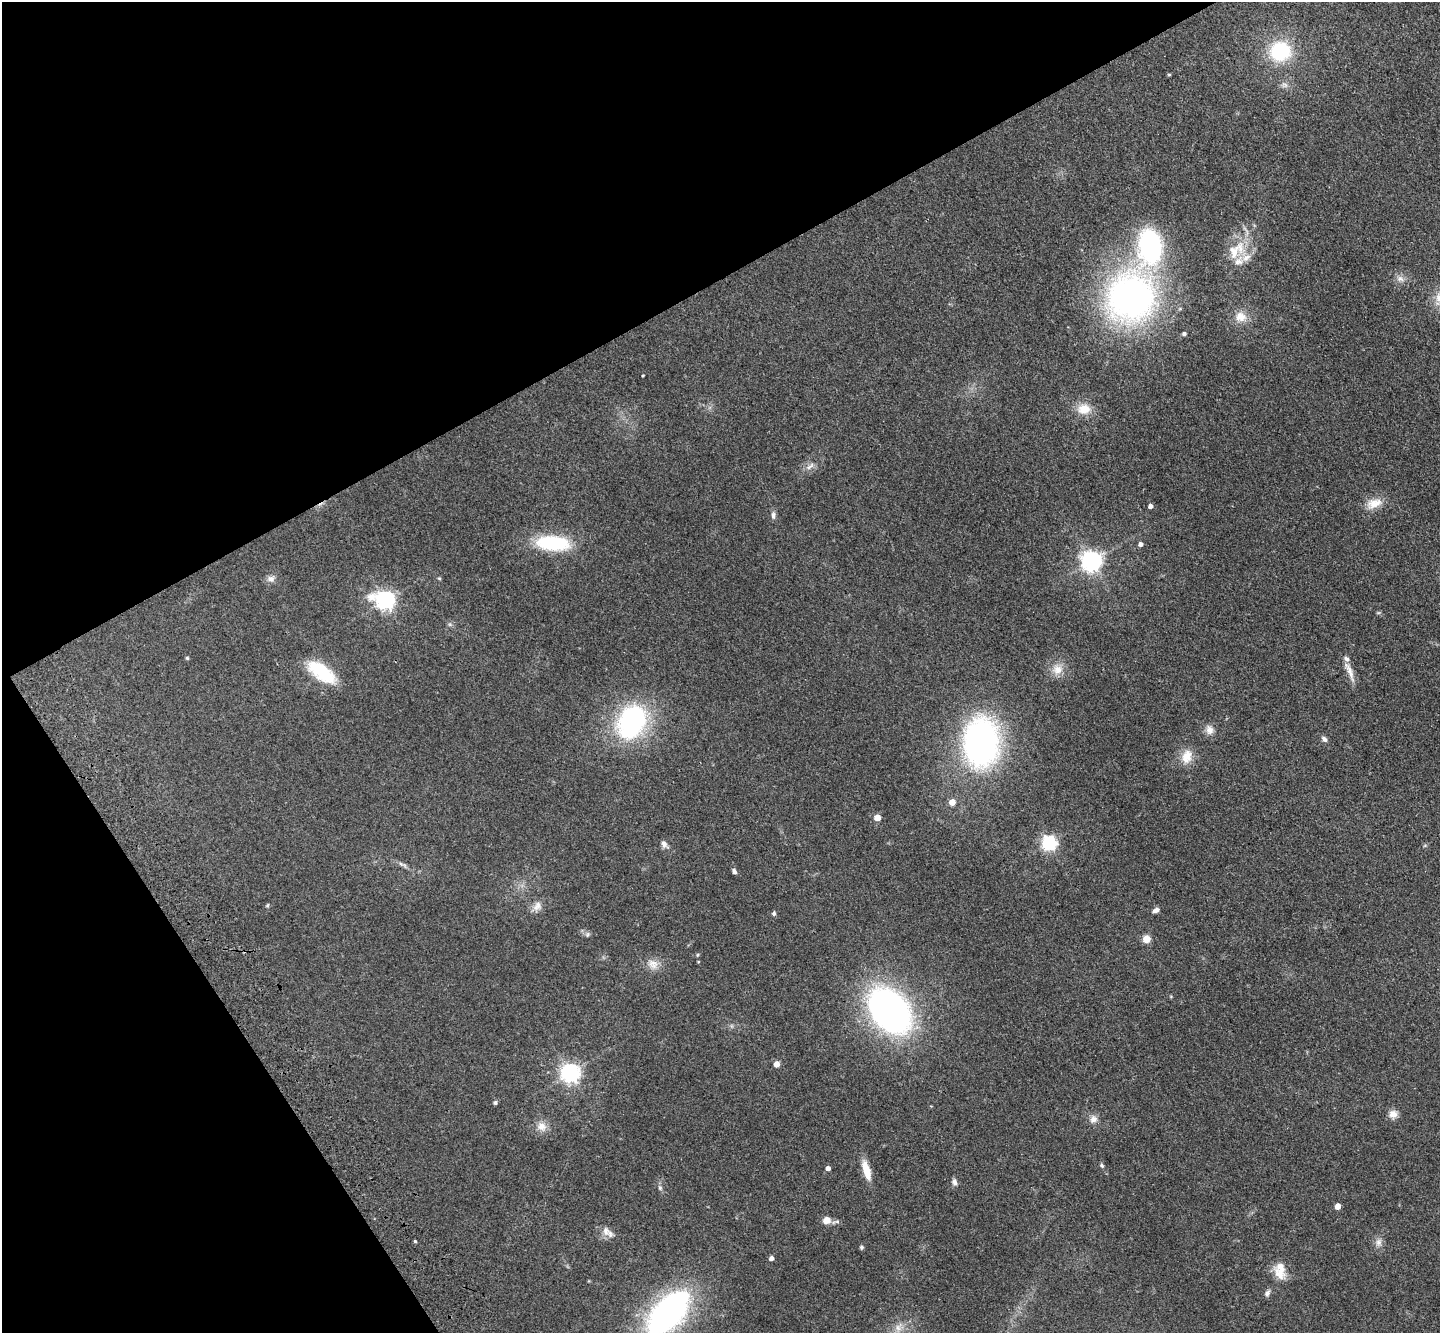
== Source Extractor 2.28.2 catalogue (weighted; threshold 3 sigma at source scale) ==
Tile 5 of 4 x 4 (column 1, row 2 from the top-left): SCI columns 106-1543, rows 3019-4349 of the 5965 x 5897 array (HDU 1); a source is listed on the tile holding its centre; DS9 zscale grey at full resolution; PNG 1442 x 1335 px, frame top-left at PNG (2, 2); no overlay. Shown black and unused: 29% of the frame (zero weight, under 3 of 4 exposures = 6% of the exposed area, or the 3 px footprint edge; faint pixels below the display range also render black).
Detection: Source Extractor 2.28.2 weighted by HDU 2 'WHT'; one run over the whole footprint, this tile lists its part. Background 0.115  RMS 0.0064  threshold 0.0287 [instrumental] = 3 sigma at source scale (4.5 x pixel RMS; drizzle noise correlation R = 1.50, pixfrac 1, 0.05/0.05 arcsec/px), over >= 5 px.
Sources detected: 71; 5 inside a brighter listed object's ellipse — not listed separately; the other 66 listed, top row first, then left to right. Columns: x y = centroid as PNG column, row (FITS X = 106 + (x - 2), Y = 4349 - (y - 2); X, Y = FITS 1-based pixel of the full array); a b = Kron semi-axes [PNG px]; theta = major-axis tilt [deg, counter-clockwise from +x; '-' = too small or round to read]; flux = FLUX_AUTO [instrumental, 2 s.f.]
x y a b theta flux
1280 51 19 18 - 44
1169 75 4 4 - 0.68
1150 246 26 17 -89 130
1236 250 33 18 43 19
1400 279 10 8 -25 3.2
1131 297 42 41 - 270
1241 317 16 14 -6 8.5
1184 334 4 4 - 1.5
643 375 3 2 - 0.56
1084 409 18 14 1 9.6
810 466 14 5 42 3
1374 503 22 13 20 9.2
1150 506 4 4 - 2.7
773 515 11 5 -86 2.1
553 543 34 15 -4 46
1140 544 4 4 - 2.3
1092 561 7 7 - 380
439 578 5 3 - 0.7
271 579 11 9 13 3
385 600 8 6 -19 300
187 658 4 4 - 0.75
1057 669 14 13 - 7.4
321 672 31 13 -36 33
1350 672 32 6 -68 6.1
632 722 34 24 64 98
1209 730 13 10 -71 4.4
1324 739 8 6 -45 2
981 742 41 29 -90 200
1187 756 19 13 76 9.3
952 802 5 4 - 8
877 818 4 4 - 11
1049 843 6 6 - 170
664 844 11 7 -51 2.4
401 864 10 5 -35 1.8
734 871 7 5 -62 1.8
267 905 6 4 45 0.75
537 906 15 10 53 4.5
1156 910 8 5 30 2.1
774 914 6 5 - 1.2
587 934 8 4 81 1
1146 939 5 5 - 19
697 955 5 3 - 0.61
653 964 16 12 -33 6
890 1011 36 26 -49 280
776 1064 4 4 - 7
570 1073 6 6 - 320
495 1103 5 4 - 1.4
1393 1114 11 11 - 4.4
1093 1119 11 10 - 3.7
542 1126 14 12 -32 5.8
1102 1165 6 4 -49 1
828 1168 4 4 - 3.5
867 1170 22 7 -73 11
954 1182 8 6 -64 2.2
660 1188 8 6 -74 1.5
1338 1206 4 4 - 6.8
826 1220 10 8 38 5.1
606 1231 13 9 -79 3.8
415 1241 4 3 - 0.88
1379 1242 11 8 77 3.3
861 1247 5 5 - 1
771 1258 4 4 - 2.9
1281 1268 26 15 -75 9.1
1267 1293 9 6 60 2.1
668 1313 46 24 48 180
898 1328 11 8 -71 4.1
Isophote crosses this tile's border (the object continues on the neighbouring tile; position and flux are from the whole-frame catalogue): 1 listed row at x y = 668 1313